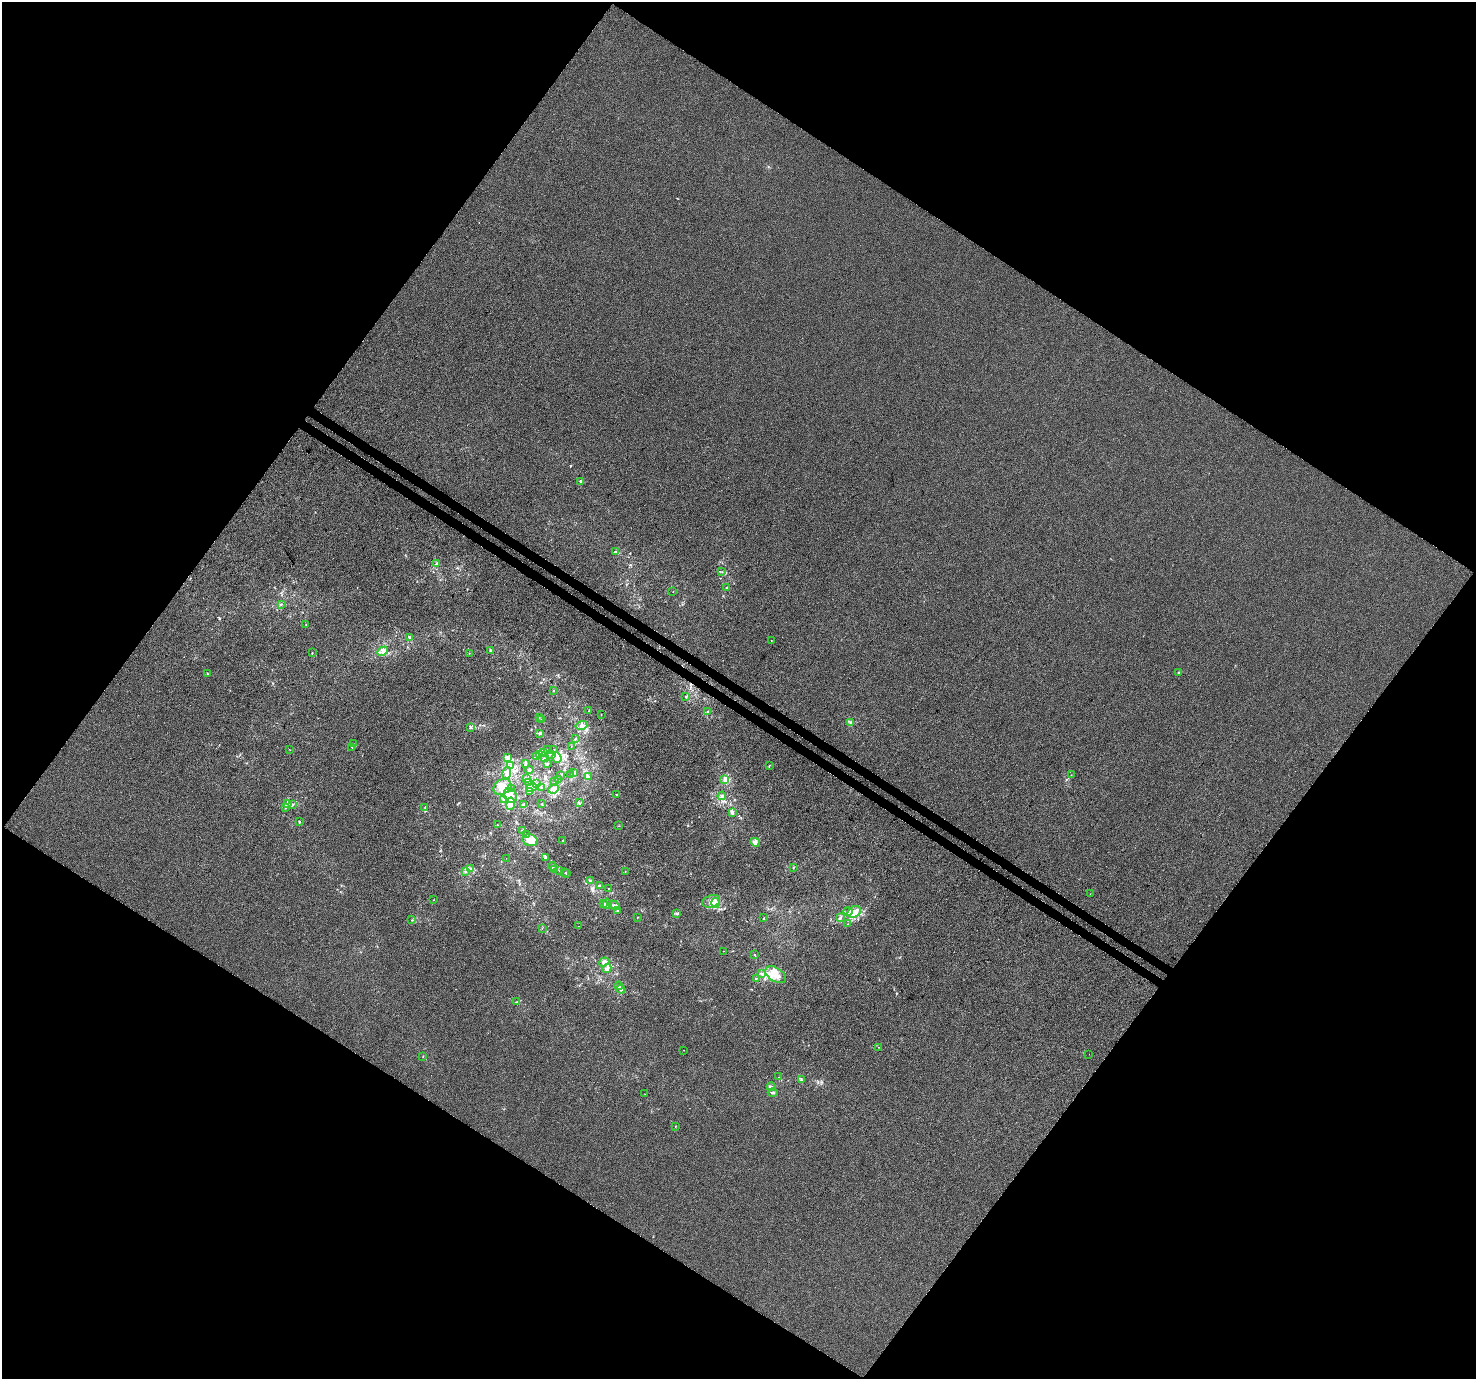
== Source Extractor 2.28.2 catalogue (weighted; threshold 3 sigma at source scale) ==
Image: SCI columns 43-5935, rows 299-5804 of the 5971 x 6036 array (HDU 1 of 3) = the unmasked area's bounding box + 8 px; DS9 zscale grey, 4 x 4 block average (1 PNG px = mean of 4 x 4 image px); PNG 1478 x 1381 px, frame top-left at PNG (2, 2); each listed source drawn as its Kron ellipse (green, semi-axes under 4 px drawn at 4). Shown black and unused: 50% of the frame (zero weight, under 3 of 4 exposures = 5% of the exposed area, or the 3 px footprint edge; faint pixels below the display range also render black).
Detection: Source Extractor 2.28.2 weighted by HDU 2 'WHT'. Background 1.83e-04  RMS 0.0044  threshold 0.0197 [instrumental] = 3 sigma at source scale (4.5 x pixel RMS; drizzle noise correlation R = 1.50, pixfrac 1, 0.0396/0.0396 arcsec/px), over >= 5 px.
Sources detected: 170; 2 inside a brighter object's white glare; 1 cosmic-ray / hot-pixel residue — neither listed nor drawn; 8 coinciding with a brighter row at this scale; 22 inside a brighter listed object's ellipse — not listed separately; the other 137 listed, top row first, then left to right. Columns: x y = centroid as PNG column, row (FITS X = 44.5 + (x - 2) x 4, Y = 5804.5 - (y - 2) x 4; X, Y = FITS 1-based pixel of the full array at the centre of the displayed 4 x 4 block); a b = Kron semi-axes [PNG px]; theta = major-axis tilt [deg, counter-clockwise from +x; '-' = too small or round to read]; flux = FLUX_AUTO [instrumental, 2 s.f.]
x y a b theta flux
581 481 2 2 - 3.2
616 551 2 2 - 1.2
436 564 2 2 - 2.1
722 572 2 2 - 0.57
727 588 2 2 - 1.9
673 592 2 2 - 0.58
281 604 2 2 - 1.4
306 624 2 2 - 0.72
409 637 3 2 - 2.3
771 640 2 2 - 1.1
383 651 6 4 27 11
491 651 3 2 - 2.9
312 653 3 2 - 1.2
469 653 2 2 - 0.57
1178 672 2 2 - 7.5
208 674 2 2 - 0.76
553 691 2 2 - 1.2
686 696 2 2 - 1.8
589 711 3 2 - 2.3
708 712 2 2 - 2.1
601 715 2 2 - 0.61
539 718 2 2 - 1.3
542 719 2 2 - 1.2
851 722 2 2 - 2.3
581 725 6 2 13 5.5
470 728 4 2 - 2.3
540 733 3 2 - 2.8
575 739 2 2 - 0.91
353 743 2 2 - 0.68
352 747 2 2 - 1.5
571 747 2 2 - 0.44
554 749 2 2 - 0.63
290 750 2 2 - 0.61
547 750 3 2 - 1.8
543 752 4 3 - 4.1
539 755 2 2 - 1.8
552 755 2 2 - 1.7
536 756 3 2 - 2.9
508 757 4 3 - 5.7
557 758 5 3 - 12
544 759 3 2 - 2.8
525 764 3 2 - 2.6
548 764 2 2 - 1.6
510 765 2 2 - 2.2
769 765 2 2 - 1.7
529 770 4 2 - 3.3
574 772 4 2 - 2.5
507 773 6 2 81 4.9
560 775 2 2 - 2.3
570 775 2 2 - 0.51
1071 775 2 2 - 0.72
588 777 3 2 - 2.8
527 779 3 2 - 1.6
558 780 2 2 - 0.76
725 780 2 2 - 20
528 782 2 2 - 0.88
555 782 2 2 - 1.3
536 784 3 2 - 3.1
502 787 9 7 30 29
532 787 5 3 - 16
541 788 2 2 - 1.7
511 789 3 2 - 2.2
554 789 5 4 - 8.6
529 792 2 2 - 1.1
617 795 3 2 - 2.4
510 796 8 6 -56 26
722 796 4 3 - 5.1
504 799 2 2 - 3
579 803 3 2 - 2
287 804 3 2 - 3
292 804 3 2 - 3.2
511 804 6 4 82 13
542 804 2 2 - 0.8
523 805 3 2 - 4.4
285 807 2 2 - 1.7
425 807 3 2 - 2.7
732 812 3 3 - 4.7
299 822 3 2 - 2.1
497 825 2 2 - 0.67
619 826 2 2 - 0.52
522 830 2 2 - 0.86
526 835 3 2 - 3.1
530 840 7 5 -15 27
563 840 2 2 - 1.1
755 842 5 4 - 12
545 857 4 2 - 3.4
506 858 2 2 - 0.35
552 866 4 2 - 4.9
794 867 3 2 - 1.8
471 868 2 2 - 1.8
554 869 3 2 - 3.6
465 871 3 2 - 1.6
560 871 2 2 - 0.49
565 872 2 2 - 1.2
625 872 2 2 - 0.58
567 873 3 2 - 2.4
591 881 3 2 - 1.3
599 886 3 2 - 3.4
608 889 2 2 - 0.96
1090 894 2 2 - 0.55
434 900 2 2 - 0.47
711 901 9 6 18 18
715 903 5 4 - 25
604 904 3 3 - 3.6
607 904 5 3 - 6.5
614 905 5 2 - 6.2
617 910 2 2 - 1.5
848 911 4 2 - 3.8
854 912 7 5 30 25
677 914 2 2 - 1.6
637 917 2 2 - 0.59
764 918 2 2 - 1
841 918 2 2 - 0.98
412 920 2 2 - 1.3
848 924 2 2 - 0.83
578 926 2 2 - 0.89
542 928 2 2 - 0.53
723 951 2 2 - 0.51
754 955 2 2 - 1.1
604 962 5 3 - 6.9
607 969 5 3 - 6.4
761 974 3 2 - 2.2
776 975 11 7 -31 27
756 978 2 2 - 1.7
619 986 4 3 - 6
621 989 4 2 - 4.3
517 1002 2 2 - 1.7
878 1047 2 2 - 0.6
684 1050 2 2 - 0.54
1089 1054 2 2 - 0.75
423 1056 2 2 - 1.3
778 1077 2 2 - 0.43
802 1080 2 2 - 1.5
771 1087 4 3 - 6.2
773 1092 5 2 - 3.5
645 1094 2 2 - 0.51
675 1126 2 2 - 0.95
Diffuse or blended objects may show on this block-average render without a row.